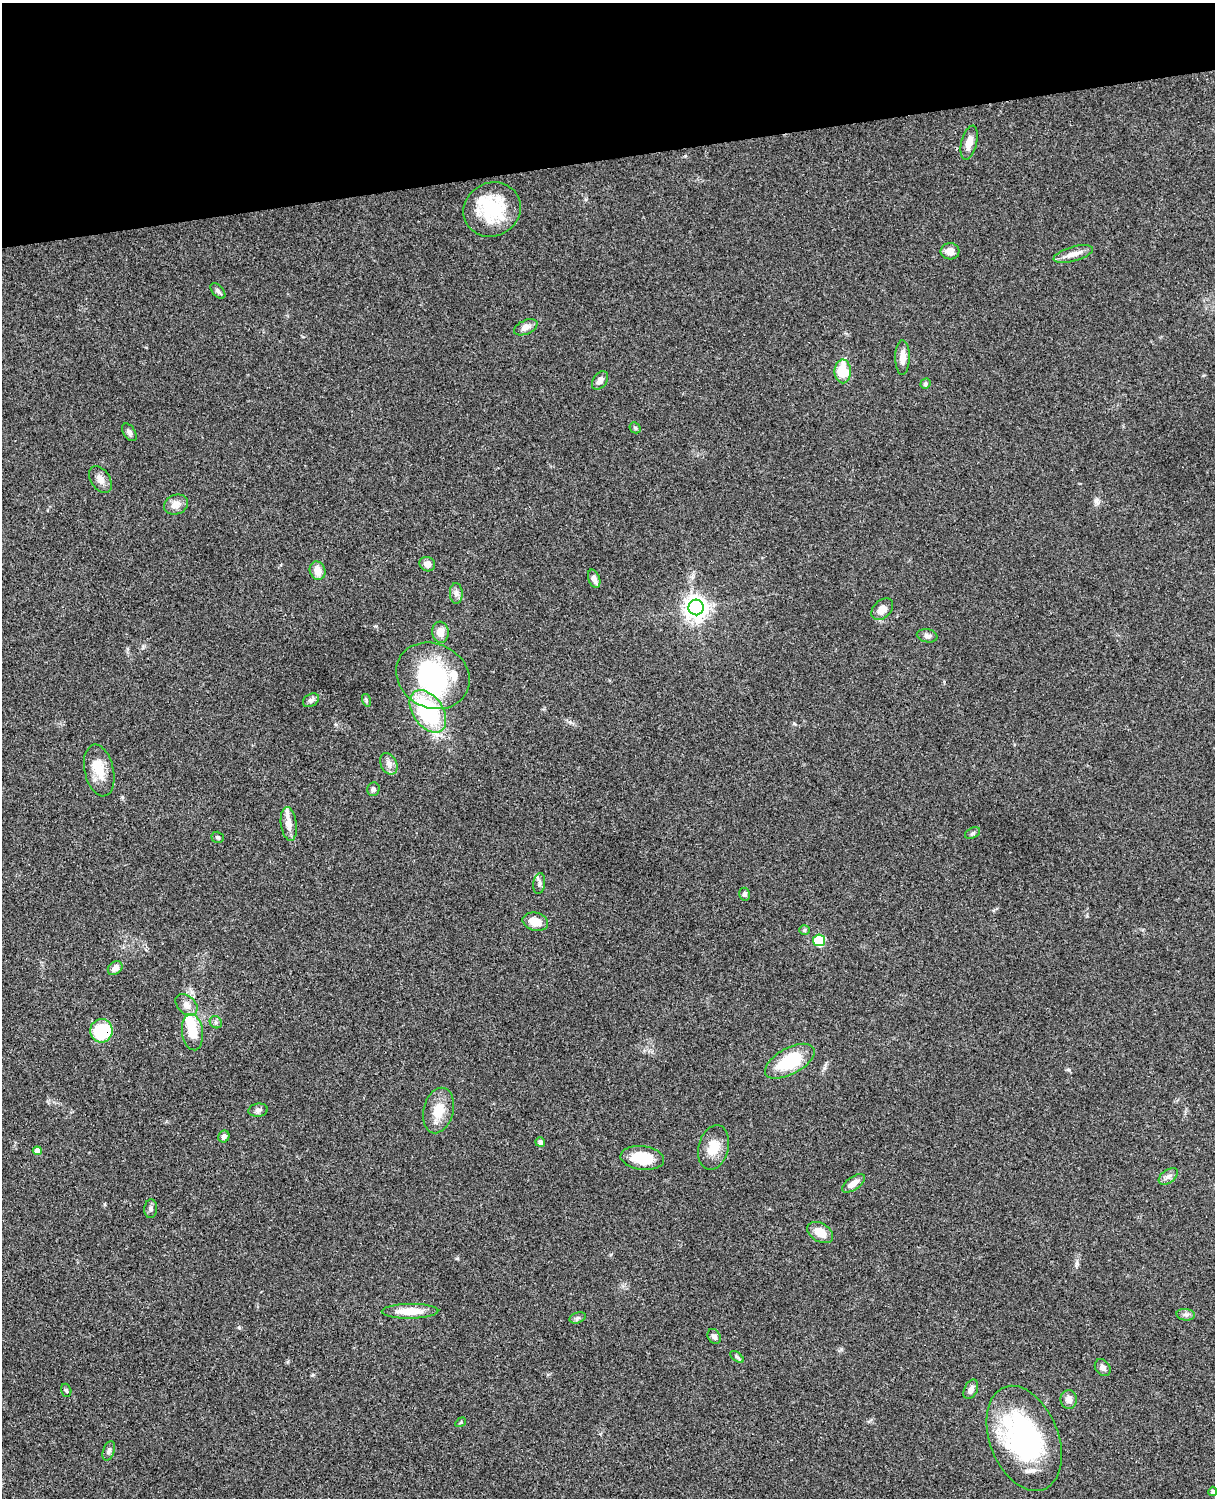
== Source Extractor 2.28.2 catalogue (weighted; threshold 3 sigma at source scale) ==
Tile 3 of 4 x 3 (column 3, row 1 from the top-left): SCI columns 2545-3757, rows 3268-4763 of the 5088 x 4927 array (HDU 1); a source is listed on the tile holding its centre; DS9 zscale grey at full resolution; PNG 1217 x 1500 px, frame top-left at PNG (2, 3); each listed source drawn as its Kron ellipse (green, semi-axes under 4 px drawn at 4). Shown black and unused: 10% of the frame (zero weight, under 3 of 4 exposures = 6% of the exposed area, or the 3 px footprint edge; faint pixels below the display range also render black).
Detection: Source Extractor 2.28.2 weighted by HDU 2 'WHT'; one run over the whole footprint, this tile lists its part. Background 0.0788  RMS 0.0059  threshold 0.0265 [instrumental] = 3 sigma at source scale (4.5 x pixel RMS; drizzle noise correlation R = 1.50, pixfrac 1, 0.05/0.05 arcsec/px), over >= 5 px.
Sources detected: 74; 4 inside a brighter object's white glare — neither listed nor drawn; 3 inside a brighter listed object's ellipse — not listed separately; the other 67 listed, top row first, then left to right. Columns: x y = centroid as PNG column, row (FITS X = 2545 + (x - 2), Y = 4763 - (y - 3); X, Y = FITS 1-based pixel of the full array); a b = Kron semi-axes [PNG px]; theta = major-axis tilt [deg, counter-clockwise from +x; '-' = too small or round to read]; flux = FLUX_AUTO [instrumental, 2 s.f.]
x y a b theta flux
969 143 17 7 76 5.5
492 210 29 26 29 35
950 251 9 8 - 4
1073 254 20 7 16 4.9
218 291 9 5 -49 1.7
526 327 12 7 23 3.5
902 357 17 7 89 4.7
843 371 12 8 -89 18
600 380 10 6 55 3.1
925 384 5 5 - 0.99
635 428 6 5 - 0.77
129 432 10 6 -58 1.7
100 479 15 9 -57 3.8
176 504 12 9 23 4.8
427 564 8 7 - 2.9
318 571 9 7 -69 5.8
594 579 9 5 -70 2.8
456 593 10 6 -88 2.4
696 607 8 7 - 450
882 609 13 8 44 5.4
440 632 10 8 -83 5.7
927 636 10 6 -10 2
433 676 38 32 -27 68
311 700 9 6 30 1.7
366 700 6 4 -72 0.86
428 711 24 15 -55 59
389 764 11 8 -63 3.3
99 770 26 14 -77 11
373 789 7 6 - 1.5
289 824 17 8 -83 5.1
973 833 8 5 27 1.1
218 837 6 5 - 1.2
539 883 10 6 82 1.8
745 894 6 5 - 1.4
535 922 13 9 -14 7.1
804 930 5 5 - 0.95
819 940 6 6 - 29
115 968 8 6 42 3.4
186 1005 13 9 -44 3.8
216 1022 6 5 - 1.3
101 1031 12 11 - 33
192 1032 18 10 -83 12
790 1061 27 13 29 28
258 1110 10 6 7 1.9
438 1110 23 15 76 11
224 1137 6 5 - 1.7
540 1142 5 4 - 1.9
713 1147 23 15 75 10
37 1151 4 4 - 4.3
642 1158 22 12 -7 16
1168 1176 11 6 36 2.4
853 1183 13 6 35 4
151 1209 9 6 85 1.6
820 1232 14 9 -30 8.4
410 1311 28 7 1 11
1186 1315 9 5 -5 1.7
578 1318 8 5 20 1.3
714 1336 8 6 -56 2.1
737 1357 8 4 -37 1.1
1103 1367 9 7 -51 2.1
971 1389 10 6 64 2.8
66 1390 7 5 -72 1.1
1069 1399 9 8 - 3.6
461 1422 6 3 32 0.62
1024 1438 55 34 -69 100
109 1451 10 6 71 1.6
1213 1491 5 4 - 1.1
Overlapping masked pixels (flux is a lower limit): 1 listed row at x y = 101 1031